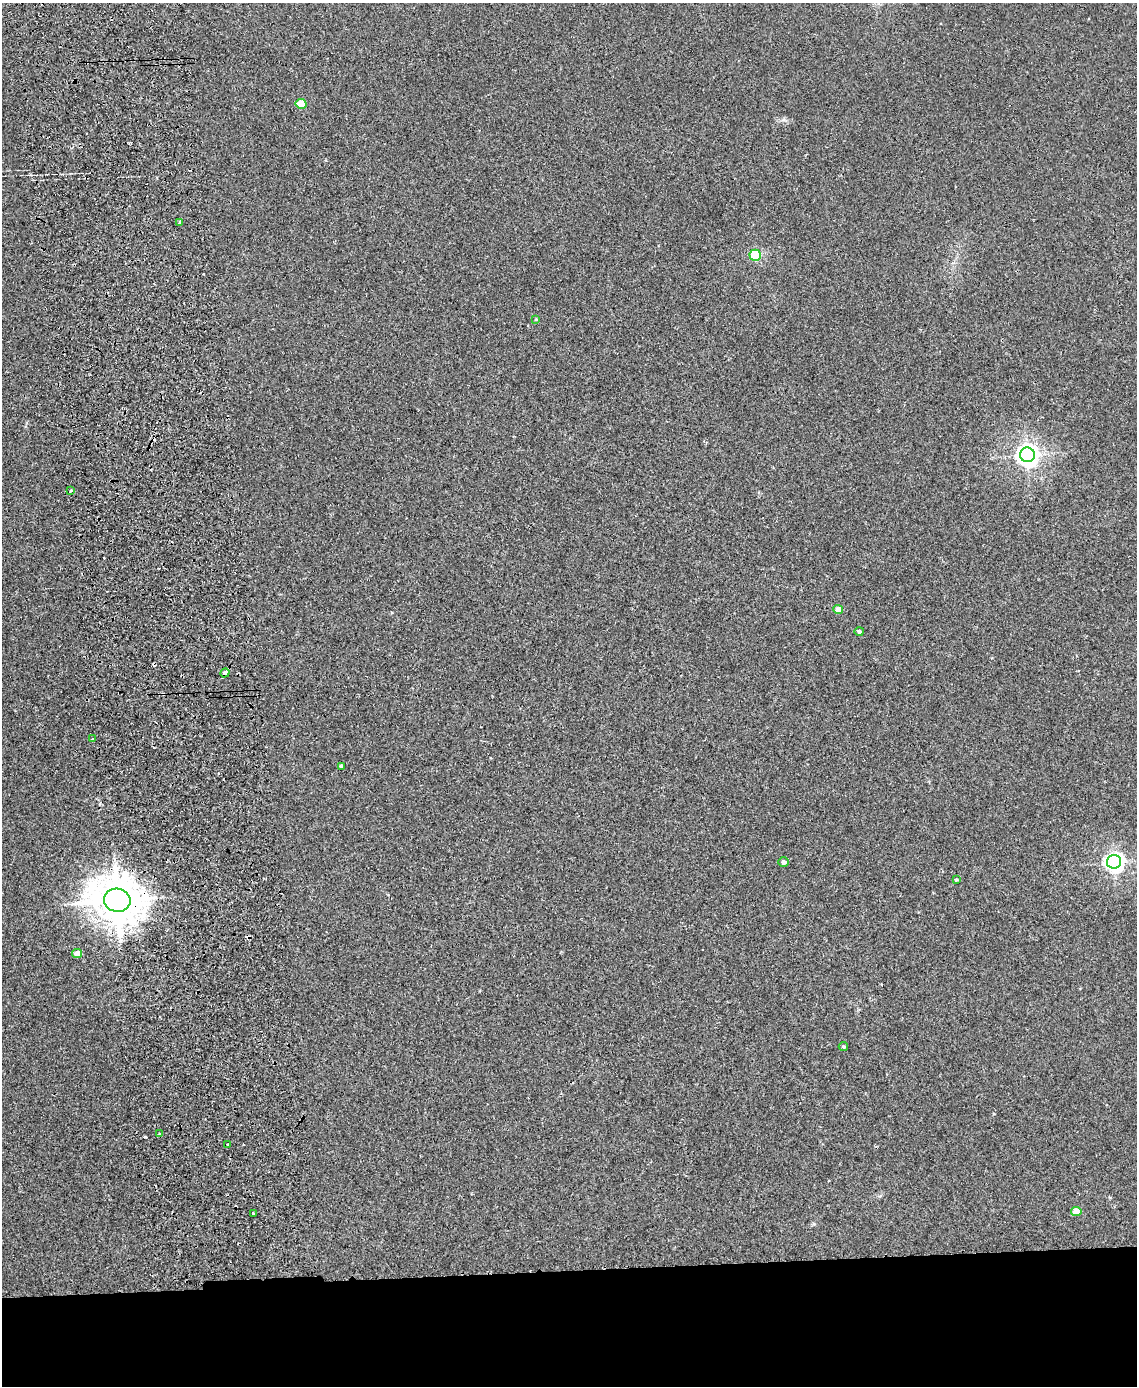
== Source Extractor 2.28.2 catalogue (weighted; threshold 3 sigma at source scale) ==
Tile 11 of 4 x 3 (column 3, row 3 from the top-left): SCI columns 2328-3462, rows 143-1526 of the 4656 x 4538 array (HDU 1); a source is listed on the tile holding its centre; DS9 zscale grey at full resolution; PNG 1139 x 1388 px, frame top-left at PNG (2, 3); each listed source drawn as its Kron ellipse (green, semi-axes under 4 px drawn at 4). Shown black and unused: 8% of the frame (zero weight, under 2 of 3 exposures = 3% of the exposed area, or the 3 px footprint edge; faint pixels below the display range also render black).
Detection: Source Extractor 2.28.2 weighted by HDU 2 'WHT'; one run over the whole footprint, this tile lists its part. Background 0.0315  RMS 0.0064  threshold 0.0289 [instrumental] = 3 sigma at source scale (4.5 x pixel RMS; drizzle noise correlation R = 1.50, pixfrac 1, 0.05/0.05 arcsec/px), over >= 5 px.
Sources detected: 28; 7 cosmic-ray / hot-pixel residue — neither listed nor drawn; the other 21 listed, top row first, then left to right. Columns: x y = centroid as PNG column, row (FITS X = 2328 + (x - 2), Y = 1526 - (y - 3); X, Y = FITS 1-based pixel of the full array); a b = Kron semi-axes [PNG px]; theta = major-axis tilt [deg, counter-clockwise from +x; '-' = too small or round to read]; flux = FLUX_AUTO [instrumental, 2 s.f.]
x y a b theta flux
301 104 5 5 - 16
180 223 4 3 - 4.7
755 255 6 5 - 54
536 319 4 3 - 0.53
1027 455 7 7 - 400
71 491 3 3 - 2.1
838 609 5 4 - 5.5
859 631 5 4 - 1.1
225 673 5 3 - 4.7
93 739 2 2 - 0.71
341 766 4 4 - 0.86
784 862 5 5 - 2.4
1114 862 7 6 - 260
956 880 4 4 - 0.75
117 900 13 11 -10 2200
77 953 5 4 - 6.7
843 1047 5 4 - 1.1
160 1134 3 3 - 2.8
228 1145 3 3 - 1.3
1076 1211 5 4 - 8.5
253 1213 3 2 - 1.5
Overlapping masked pixels (flux is a lower limit): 2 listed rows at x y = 225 673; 117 900